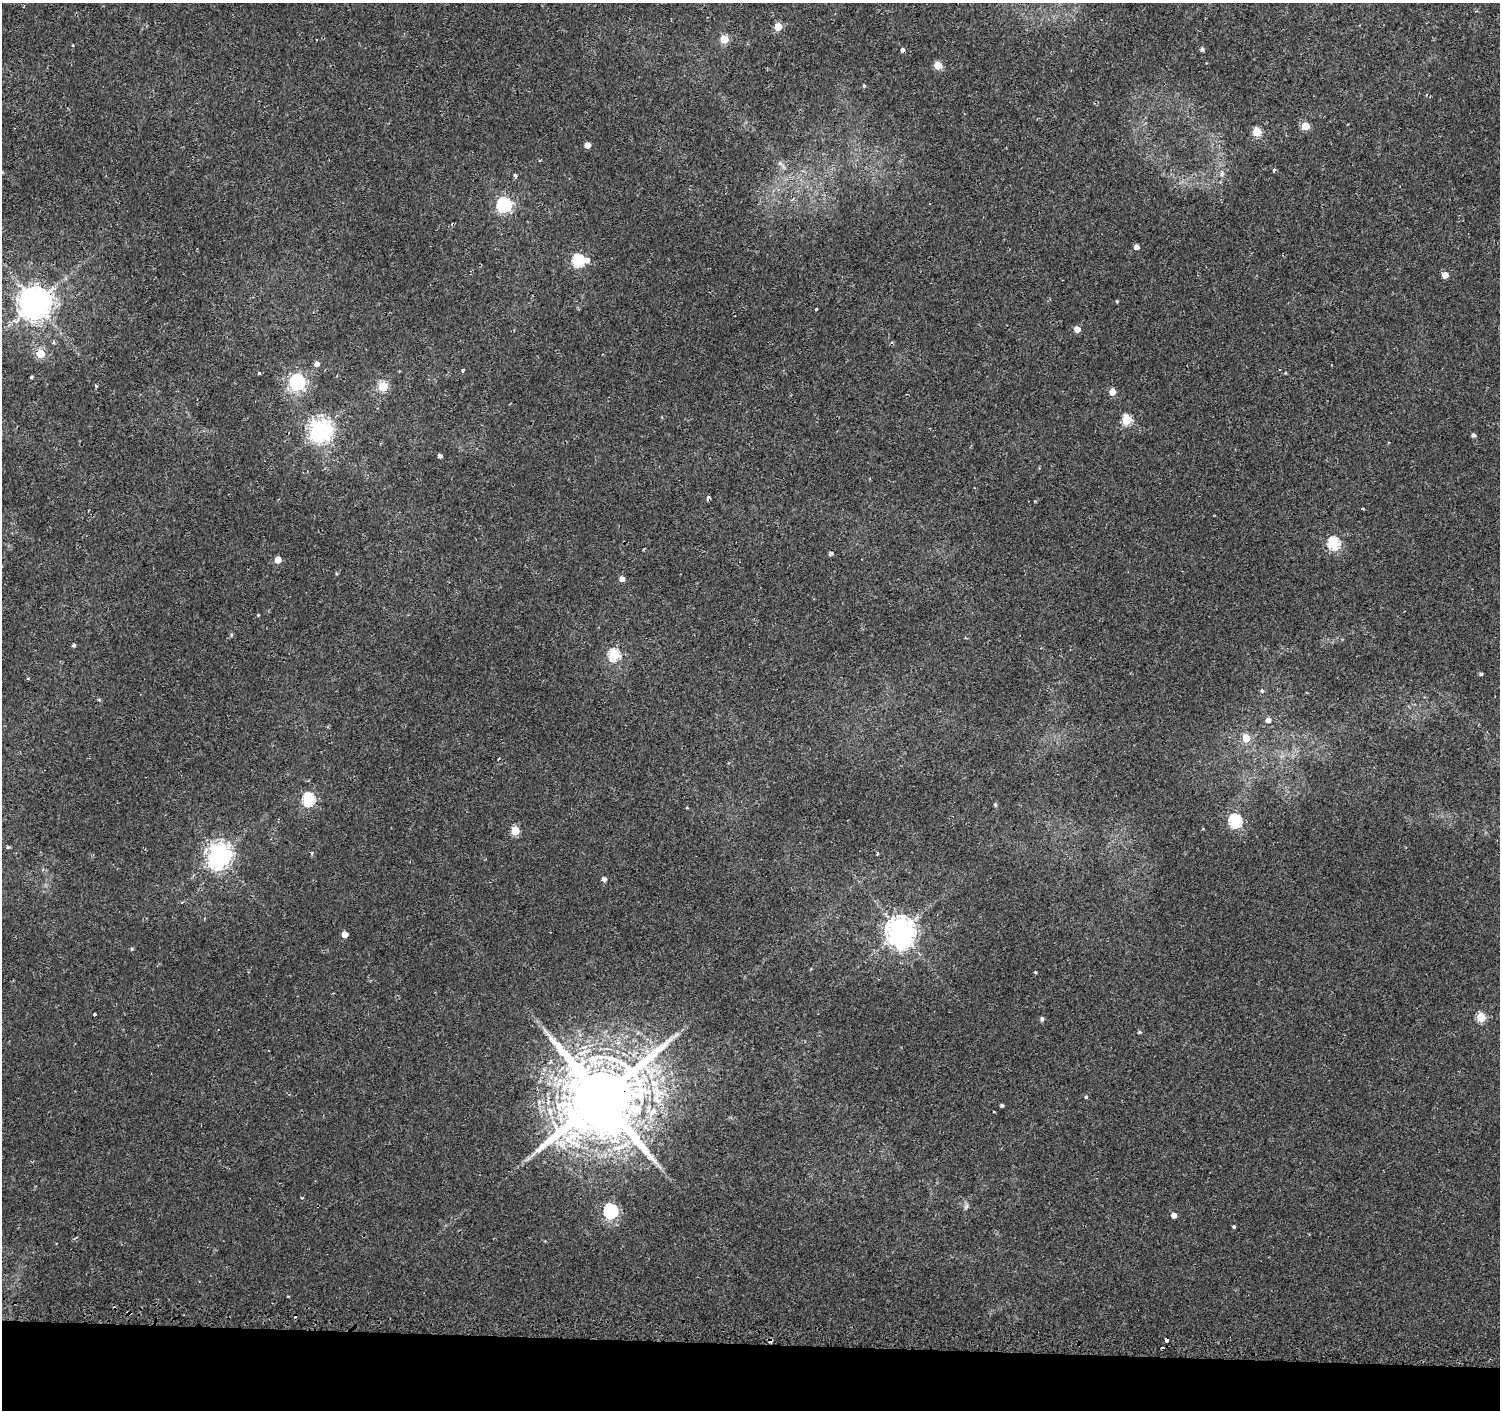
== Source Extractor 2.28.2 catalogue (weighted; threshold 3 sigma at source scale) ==
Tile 8 of 3 x 3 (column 2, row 3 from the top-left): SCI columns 1521-3018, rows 256-1663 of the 4549 x 4788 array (HDU 1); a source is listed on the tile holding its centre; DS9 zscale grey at full resolution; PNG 1502 x 1412 px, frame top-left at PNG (2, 3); no overlay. Shown black and unused: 5% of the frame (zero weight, under 2 of 3 exposures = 3% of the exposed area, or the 3 px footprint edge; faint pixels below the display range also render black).
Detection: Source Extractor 2.28.2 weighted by HDU 2 'WHT'; one run over the whole footprint, this tile lists its part. Background 0.00251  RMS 0.0027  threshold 0.0121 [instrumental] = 3 sigma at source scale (4.5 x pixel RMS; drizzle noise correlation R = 1.50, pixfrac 1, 0.0396/0.0396 arcsec/px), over >= 5 px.
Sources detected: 82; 4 cosmic-ray / hot-pixel residue — not listed; the other 78 listed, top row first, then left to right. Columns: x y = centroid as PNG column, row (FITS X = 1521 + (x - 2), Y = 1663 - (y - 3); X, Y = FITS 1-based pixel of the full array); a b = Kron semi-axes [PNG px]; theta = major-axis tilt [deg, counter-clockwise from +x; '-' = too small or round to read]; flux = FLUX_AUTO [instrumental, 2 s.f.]
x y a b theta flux
778 27 5 5 - 6.4
724 39 5 5 - 8.6
73 45 3 3 - 0.24
1202 49 4 4 - 0.67
902 50 4 3 - 1.6
938 65 5 5 - 7.2
864 86 5 4 - 0.36
1305 126 5 5 - 6.7
1257 132 5 5 - 9.6
587 145 4 4 - 2.7
780 163 5 5 - 0.56
1274 170 5 4 - 0.37
1222 174 8 6 87 0.87
515 176 5 4 - 0.68
504 204 6 6 - 52
1136 247 4 4 - 1.5
587 260 7 6 - 1.5
578 261 6 6 - 29
1445 275 5 5 - 2.6
1117 301 4 3 - 0.32
35 303 10 9 - 510
816 309 3 3 - 0.79
1077 329 5 5 - 2.3
40 353 5 5 - 8.5
317 364 6 5 - 1.2
463 370 4 3 - 0.44
259 373 4 4 - 0.28
31 377 3 3 - 0.35
297 382 7 6 - 67
96 386 5 3 - 0.28
383 386 5 5 - 14
1112 392 5 5 - 3.4
1126 420 5 5 - 16
320 430 8 8 - 190
1473 435 5 4 - 0.71
440 456 4 4 - 0.79
1362 509 3 2 - 0.43
1333 543 6 6 - 28
831 553 4 4 - 0.78
278 560 5 5 - 3.9
622 579 5 5 - 1.7
258 615 4 3 - 0.23
231 635 5 3 - 0.33
74 645 4 4 - 0.51
614 655 6 6 - 22
1481 674 4 3 - 0.45
28 679 5 3 - 0.24
1262 691 5 4 - 0.75
99 700 5 4 - 0.32
1268 720 5 5 - 1.4
1246 738 7 7 - 4.3
308 799 6 6 - 32
995 805 4 4 - 0.43
1235 821 6 6 - 32
515 831 5 5 - 9.1
8 847 5 4 - 0.43
219 854 9 8 - 210
877 854 4 2 - 0.31
604 879 4 4 - 1
900 931 9 9 - 390
345 934 5 4 - 2.9
132 949 5 4 - 0.37
1035 972 3 3 - 0.59
94 1014 3 3 - 0.7
1481 1017 5 5 - 11
1042 1019 5 4 - 0.76
1140 1032 5 4 - 0.36
676 1035 10 5 44 0.97
654 1083 16 14 -45 6.3
1086 1097 4 4 - 0.32
601 1098 21 19 61 4700
1002 1105 3 3 - 0.53
994 1112 4 2 - 0.16
966 1207 9 4 55 0.56
610 1211 7 6 - 43
1174 1215 4 4 - 2
1234 1227 4 3 - 0.41
1166 1340 4 3 - 2.2
Overlapping masked pixels (flux is a lower limit): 4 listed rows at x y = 902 50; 35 303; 601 1098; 1166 1340